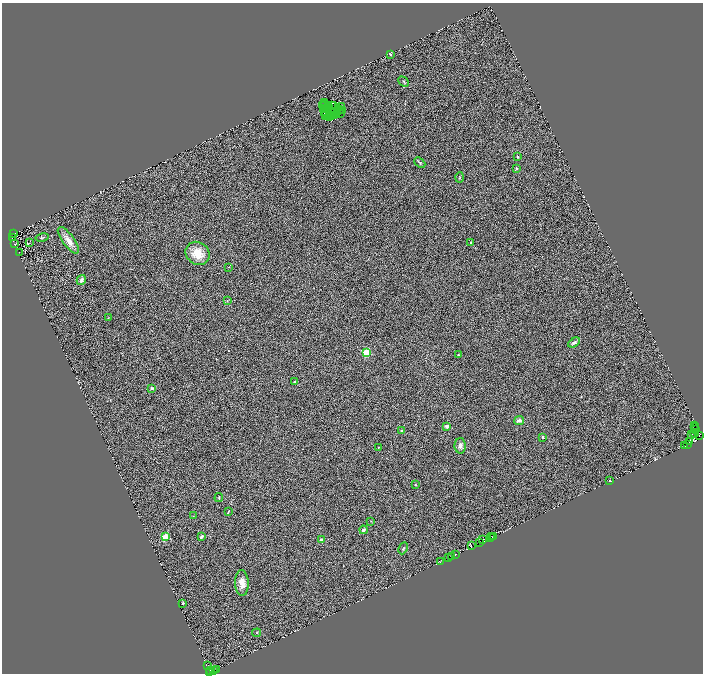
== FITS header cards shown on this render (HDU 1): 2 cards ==
NAXIS1  =                 1402
NAXIS2  =                 1343

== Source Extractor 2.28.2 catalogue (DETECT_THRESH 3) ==
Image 1402 x 1343 px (HDU 1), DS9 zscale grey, zoomed out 1/2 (1 PNG px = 2 x 2 image px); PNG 705 x 676 px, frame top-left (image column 2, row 1342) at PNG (2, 3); each listed source drawn as its Kron ellipse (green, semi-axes under 4 px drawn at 4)
Background 0.107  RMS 0.15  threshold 0.452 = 3 sigma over >= 5 px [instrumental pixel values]
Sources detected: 122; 35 cannot appear on this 1/2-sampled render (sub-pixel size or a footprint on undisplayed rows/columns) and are neither listed nor drawn; the other 87 listed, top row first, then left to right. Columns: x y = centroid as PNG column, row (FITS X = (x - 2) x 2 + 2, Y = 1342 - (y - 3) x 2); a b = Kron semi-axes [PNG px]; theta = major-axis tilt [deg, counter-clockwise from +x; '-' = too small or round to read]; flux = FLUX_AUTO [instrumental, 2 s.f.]
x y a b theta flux
390 54 2 2 - 110
404 82 6 2 -46 31
324 103 2 1 - 35
322 105 3 1 - 41
325 105 3 2 - 34
328 106 3 2 - 2
331 106 3 1 - 3.3
334 106 2 2 - 12
341 106 2 1 - 28
326 108 3 1 - 1.1
323 109 4 1 - 32
339 109 2 1 - 4
342 111 3 1 - 17
324 112 2 1 - 4.5
338 112 3 1 - 21
326 113 2 1 - 2.3
341 113 2 1 - 17
325 115 3 2 - 34
332 115 2 1 - 25
335 115 2 1 - 15
329 117 2 1 - 61
518 157 2 2 - 89
420 163 6 3 -42 35
516 168 2 2 - 93
459 177 5 2 - 20
13 233 2 1 - 600
12 238 3 2 - 60
42 238 7 3 11 35
68 240 16 6 -54 290
471 242 2 2 - 63
29 243 2 1 - 6.9
14 244 2 1 - 16
19 252 3 2 - 7.9
198 253 13 11 -42 490
228 267 3 2 - 14
81 280 5 4 - 62
227 301 3 2 - 14
108 318 3 2 - 12
574 342 6 4 30 76
366 353 3 3 - 1800
458 355 2 2 - 40
294 382 4 3 - 30
152 388 3 3 - 46
519 420 5 4 - 110
695 425 2 1 - 110
447 426 3 3 - 88
694 427 2 1 - 95
696 430 3 2 - 1000
402 431 3 3 - 37
694 433 4 2 - 340
691 435 3 1 - 61
699 435 3 2 - 3300
543 437 3 2 - 41
690 441 3 2 - 1000
688 444 2 2 - 580
460 446 8 5 -89 120
685 446 2 1 - 870
379 447 3 2 - 11
609 481 2 2 - 17
415 485 2 2 - 45
219 498 4 2 - 23
228 512 4 2 - 20
193 516 3 2 - 13
371 521 2 2 - 19
363 530 4 3 - 54
494 536 2 1 - 100
165 537 3 3 - 1000
201 537 3 3 - 80
492 537 2 1 - 37
490 538 2 1 - 560
321 539 4 3 - 62
483 540 3 2 - 760
480 543 2 1 - 620
471 546 4 1 - 61
403 548 6 3 64 33
455 555 3 1 - 300
451 556 3 1 - 95
449 557 2 1 - 360
440 562 2 1 - 150
242 583 13 7 -87 270
183 603 2 2 - 98
256 633 4 3 - 26
207 665 2 2 - 100
217 669 3 2 - 360
211 670 2 2 - 1200
214 670 3 1 - 130
210 672 2 2 - 3400
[35 sub-pixel or undisplayed-footprint detections neither listed nor drawn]